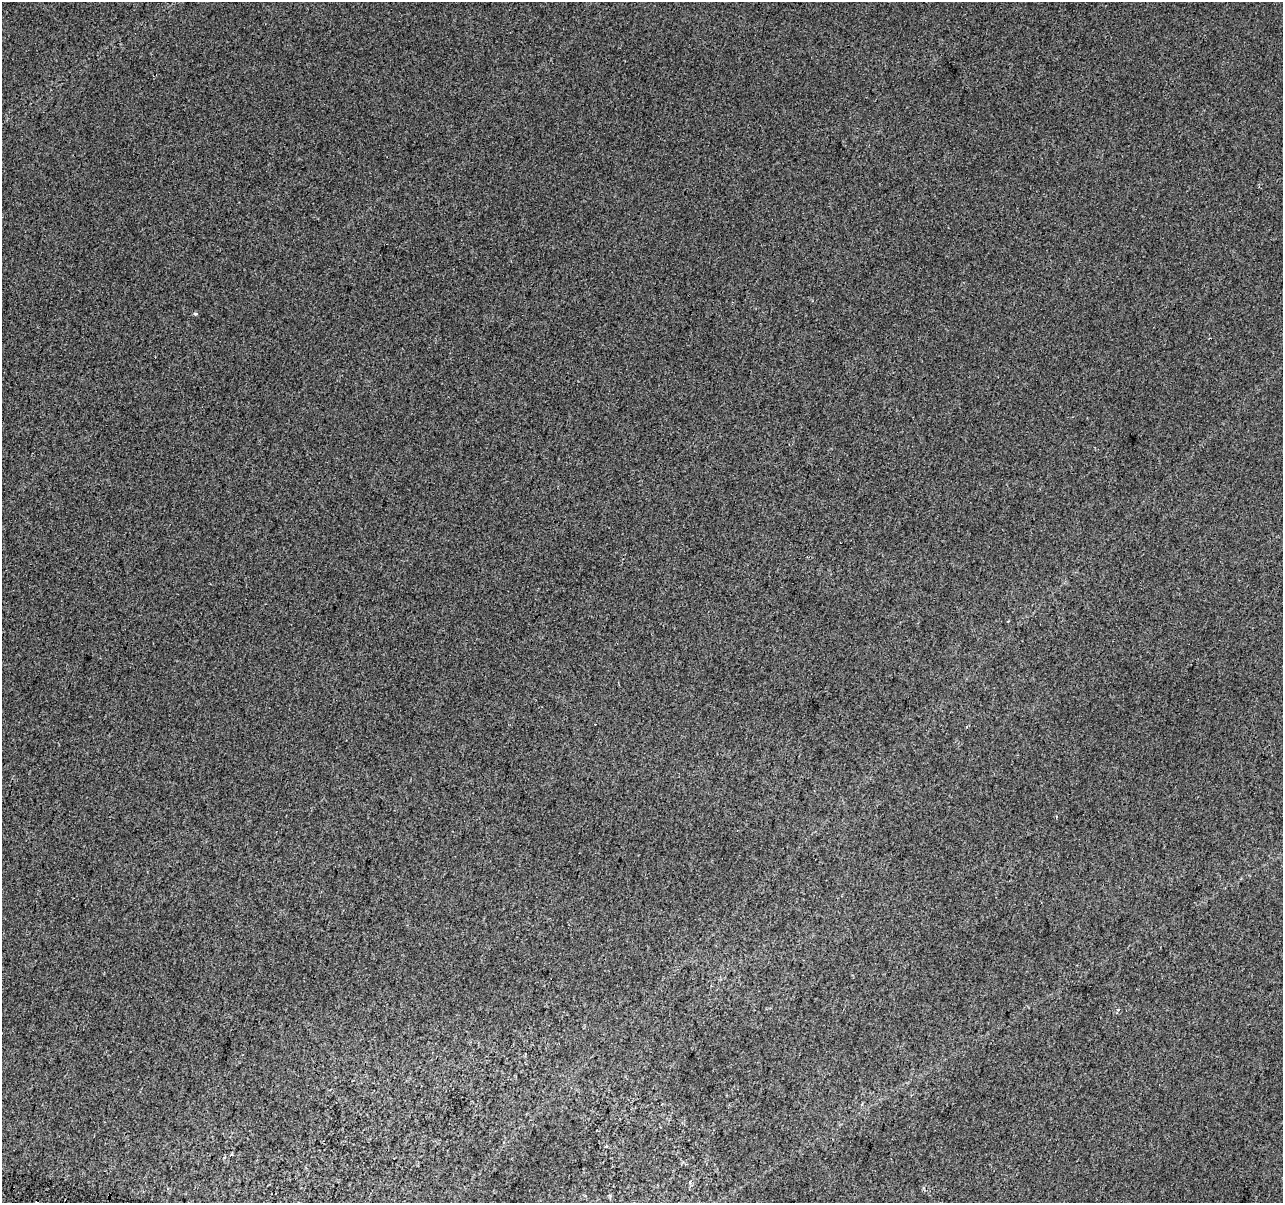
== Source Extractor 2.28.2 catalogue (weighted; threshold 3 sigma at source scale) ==
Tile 7 of 4 x 4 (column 3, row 2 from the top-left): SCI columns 2582-3862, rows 2729-3929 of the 5153 x 5395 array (HDU 1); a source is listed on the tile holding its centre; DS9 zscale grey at full resolution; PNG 1285 x 1205 px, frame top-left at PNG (2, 2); no overlay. Shown black and unused: <1% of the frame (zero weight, under 2 of 3 exposures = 2% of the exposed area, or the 3 px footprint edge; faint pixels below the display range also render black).
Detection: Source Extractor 2.28.2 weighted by HDU 2 'WHT'; one run over the whole footprint, this tile lists its part. Background 0.00743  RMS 0.007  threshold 0.0315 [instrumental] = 3 sigma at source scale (4.5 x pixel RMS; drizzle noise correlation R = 1.50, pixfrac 1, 0.0396/0.0396 arcsec/px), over >= 5 px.
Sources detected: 3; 1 cosmic-ray / hot-pixel residue — not listed; the other 2 listed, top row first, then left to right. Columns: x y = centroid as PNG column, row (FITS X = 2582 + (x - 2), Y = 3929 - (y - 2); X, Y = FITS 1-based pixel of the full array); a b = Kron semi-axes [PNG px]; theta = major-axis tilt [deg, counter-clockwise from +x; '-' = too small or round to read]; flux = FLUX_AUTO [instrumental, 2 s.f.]
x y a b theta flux
196 313 4 3 - 3.2
1118 1009 4 3 - 0.68